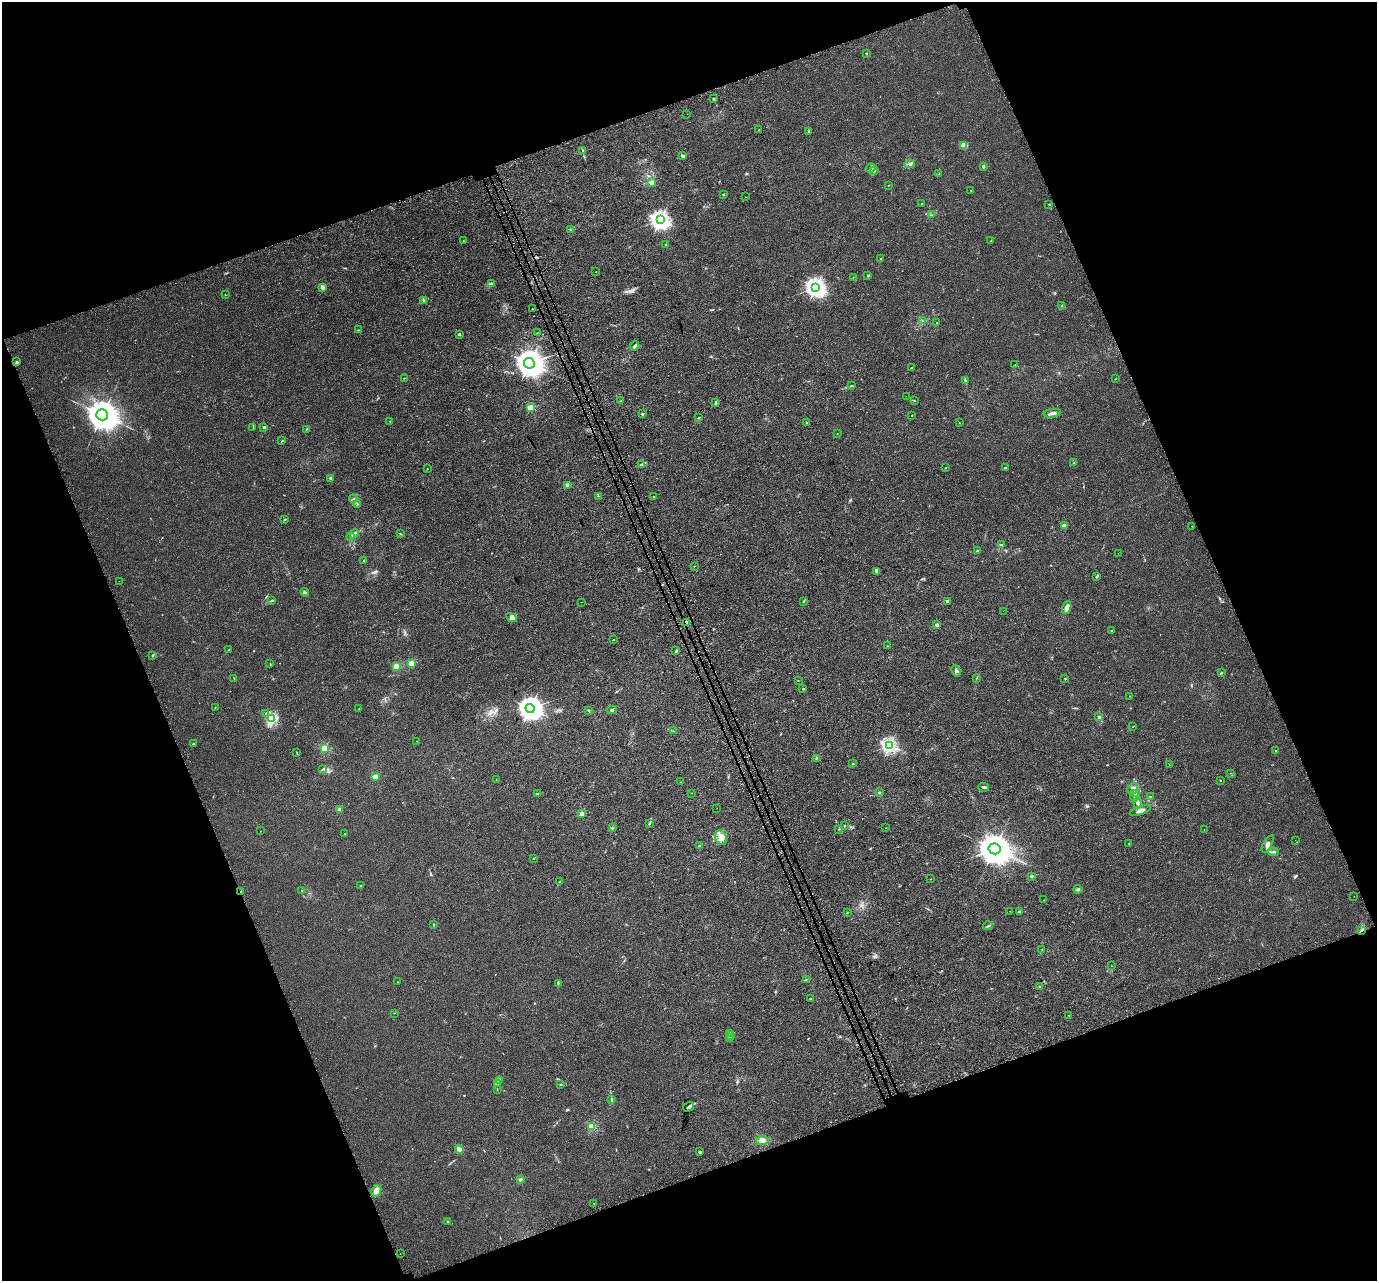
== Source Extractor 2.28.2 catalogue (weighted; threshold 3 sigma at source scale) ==
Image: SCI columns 77-5574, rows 163-5278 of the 5654 x 5495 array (HDU 1 of 3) = the unmasked area's bounding box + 8 px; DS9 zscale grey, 4 x 4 block average (1 PNG px = mean of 4 x 4 image px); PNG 1379 x 1283 px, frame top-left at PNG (2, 2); each listed source drawn as its Kron ellipse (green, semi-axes under 4 px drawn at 4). Shown black and unused: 41% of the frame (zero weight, under 3 of 4 exposures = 6% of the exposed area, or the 3 px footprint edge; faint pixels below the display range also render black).
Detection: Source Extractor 2.28.2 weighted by HDU 2 'WHT'. Background 0.00395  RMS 0.0025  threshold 0.0112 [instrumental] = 3 sigma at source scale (4.5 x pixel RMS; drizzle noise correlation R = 1.50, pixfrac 1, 0.0396/0.0396 arcsec/px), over >= 5 px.
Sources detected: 239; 7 cosmic-ray / hot-pixel residue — neither listed nor drawn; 8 coinciding with a brighter row at this scale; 7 inside a brighter listed object's ellipse — not listed separately; the other 217 listed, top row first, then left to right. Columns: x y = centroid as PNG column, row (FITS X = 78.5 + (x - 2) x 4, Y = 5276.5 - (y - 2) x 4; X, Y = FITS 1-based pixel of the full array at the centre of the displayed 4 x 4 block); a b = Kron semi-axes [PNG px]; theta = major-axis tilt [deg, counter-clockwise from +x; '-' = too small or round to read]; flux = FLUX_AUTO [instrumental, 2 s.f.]
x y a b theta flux
866 53 2 2 - 2.5
713 99 2 2 - 1.9
687 114 2 2 - 0.32
759 130 2 2 - 0.45
809 131 2 2 - 0.59
963 146 3 2 - 13
583 150 2 2 - 0.83
682 156 3 2 - 2.6
910 164 5 2 - 2.3
983 166 2 2 - 8.9
870 168 5 3 - 3.4
874 171 3 2 - 1.6
939 174 2 2 - 0.62
652 183 2 2 - 29
888 185 2 2 - 0.3
971 190 2 2 - 0.33
723 194 2 2 - 3.3
746 197 2 2 - 0.3
922 204 2 2 - 5.8
1049 204 2 2 - 0.57
931 215 2 2 - 0.62
660 220 3 3 - 610
570 230 3 2 - 1.3
463 241 2 2 - 1.4
991 241 2 2 - 0.63
666 245 2 2 - 0.8
881 258 2 2 - 1.4
596 272 2 2 - 0.42
868 276 3 2 - 1.1
853 277 2 2 - 0.46
491 283 2 2 - 0.8
323 287 3 3 - 3
816 287 3 3 - 660
225 295 2 2 - 0.42
423 300 3 2 - 1.2
1061 306 2 2 - 0.94
532 309 2 2 - 1.1
922 321 2 2 - 0.49
937 322 2 2 - 0.75
358 330 2 2 - 0.83
537 333 2 2 - 0.47
459 334 2 2 - 6.3
634 346 5 2 - 2.5
17 362 4 2 - 1.8
529 363 5 5 - 2600
1015 365 2 2 - 0.48
912 368 2 2 - 0.76
404 378 2 2 - 0.97
1115 379 2 2 - 0.31
965 381 3 2 - 1.4
851 385 3 2 - 0.84
906 396 2 2 - 0.99
621 401 3 2 - 0.8
914 401 3 2 - 0.68
716 402 3 3 - 1.7
531 408 2 2 - 66
1052 413 8 2 9 6.9
642 414 2 2 - 7.4
102 415 6 5 - 4000
912 415 2 2 - 2.3
699 418 3 2 - 1.1
390 421 2 2 - 0.98
806 423 2 2 - 0.62
959 423 2 2 - 0.47
253 427 4 2 - 0.89
264 427 2 2 - 7.2
307 429 4 2 - 1.2
837 433 2 2 - 0.6
282 441 2 2 - 1.5
1074 463 3 2 - 0.69
641 464 4 2 - 2.9
1005 467 3 2 - 1.4
946 468 2 2 - 0.72
427 469 2 2 - 0.48
331 478 2 2 - 1.6
568 485 2 2 - 28
598 496 2 2 - 0.38
654 497 2 2 - 2.9
353 499 4 2 - 1.2
358 504 3 2 - 0.65
285 519 3 2 - 1
1064 525 3 2 - 5.3
1192 526 2 2 - 1
354 533 5 2 - 2.2
401 534 3 2 - 0.75
351 537 3 2 - 1.3
1001 545 4 2 - 1.3
977 551 2 2 - 2.9
1118 553 2 2 - 0.21
364 560 2 2 - 0.74
694 566 2 2 - 1.4
877 571 4 3 - 2.8
1097 576 4 2 - 2.7
119 581 2 2 - 0.22
305 592 4 3 - 2.1
272 601 3 2 - 1.7
803 601 4 2 - 1.1
947 601 3 2 - 2.6
581 602 2 2 - 0.27
1067 608 7 3 69 10
1003 611 2 2 - 0.16
511 618 5 4 - 7.4
686 622 3 2 - 6.6
937 625 2 2 - 21
1112 631 2 2 - 0.63
614 640 2 2 - 1.4
887 646 2 2 - 0.6
229 649 2 2 - 0.8
676 651 4 2 - 1.2
152 655 2 2 - 1.3
411 663 2 2 - 47
270 664 3 2 - 0.6
396 666 2 2 - 54
956 671 6 4 -65 4.3
1221 673 3 2 - 1.7
977 678 2 2 - 0.47
1065 678 2 2 - 0.87
234 679 2 2 - 0.57
798 681 2 2 - 0.45
803 689 3 2 - 0.94
1129 696 2 2 - 0.54
215 707 2 2 - 0.62
359 708 2 2 - 0.23
530 708 4 4 - 1300
588 710 2 2 - 0.95
612 710 4 2 - 2.1
265 713 2 2 - 0.44
1099 717 2 2 - 3.9
272 719 2 2 - 100
1133 726 2 2 - 0.6
673 731 2 2 - 0.38
417 741 2 2 - 1.5
193 743 2 2 - 1.1
890 745 2 2 - 330
325 748 2 2 - 96
1276 751 2 2 - 0.87
297 752 2 2 - 0.56
816 758 4 2 - 1.4
853 764 2 2 - 0.96
1169 764 2 2 - 0.37
322 769 3 2 - 1.1
1230 773 2 2 - 0.46
375 777 2 2 - 36
496 780 2 2 - 0.45
1220 780 2 2 - 0.67
681 782 2 2 - 0.3
984 787 5 2 - 2.9
1133 789 6 5 - 5.8
692 793 2 2 - 0.73
879 793 2 2 - 2.5
538 794 3 2 - 1.2
1137 794 3 2 - 1.8
1134 796 6 2 -76 3
1150 796 2 2 - 0.63
1138 803 5 3 - 4
717 808 2 2 - 0.29
339 809 2 2 - 16
1140 810 11 3 18 6.5
582 814 2 2 - 28
649 824 4 2 - 1.5
844 825 2 2 - 0.64
612 828 3 2 - 1.3
886 828 2 2 - 0.54
839 829 2 2 - 0.68
1204 830 2 2 - 0.38
260 831 2 2 - 0.37
345 834 2 2 - 0.81
721 838 7 5 -62 9.1
1295 840 2 2 - 0.2
1129 844 2 2 - 0.62
1268 844 10 3 62 5.4
700 846 3 2 - 1.8
994 849 6 5 - 4100
1273 852 5 2 - 1.8
533 858 2 2 - 0.71
1031 876 4 3 - 1.9
931 879 2 2 - 0.41
559 882 3 2 - 1
361 885 2 2 - 2.4
1078 889 4 3 - 2.4
302 891 2 2 - 1.4
241 892 2 2 - 1.1
1354 896 2 2 - 0.56
1044 900 2 2 - 0.59
1010 911 2 2 - 0.34
1020 912 3 2 - 1.3
847 913 2 2 - 0.71
434 925 2 2 - 0.78
988 926 5 2 - 1.9
1361 930 4 2 - 1.8
1041 949 2 2 - 0.84
1111 966 2 2 - 0.44
806 979 2 2 - 0.36
397 982 2 2 - 0.5
558 983 3 2 - 1.6
1039 986 2 2 - 0.85
810 999 2 2 - 0.55
394 1013 2 2 - 0.38
1069 1015 2 2 - 0.64
730 1033 4 2 - 1.9
731 1035 2 2 - 0.9
729 1038 2 2 - 0.86
499 1080 2 2 - 1.1
498 1083 2 2 - 1.1
561 1084 2 2 - 0.8
497 1089 2 2 - 0.64
611 1099 3 2 - 1.4
688 1107 6 2 32 3.6
592 1126 2 2 - 92
762 1140 6 4 4 5.6
459 1149 4 3 - 5.7
700 1152 3 3 - 1.7
520 1179 3 2 - 2
376 1191 6 4 63 5.9
594 1203 2 2 - 0.42
448 1222 2 2 - 0.53
400 1254 2 2 - 0.43
Overlapping masked pixels (flux is a lower limit): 3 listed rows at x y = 686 622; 241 892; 1361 930
Diffuse or blended objects may show on this block-average render without a row.